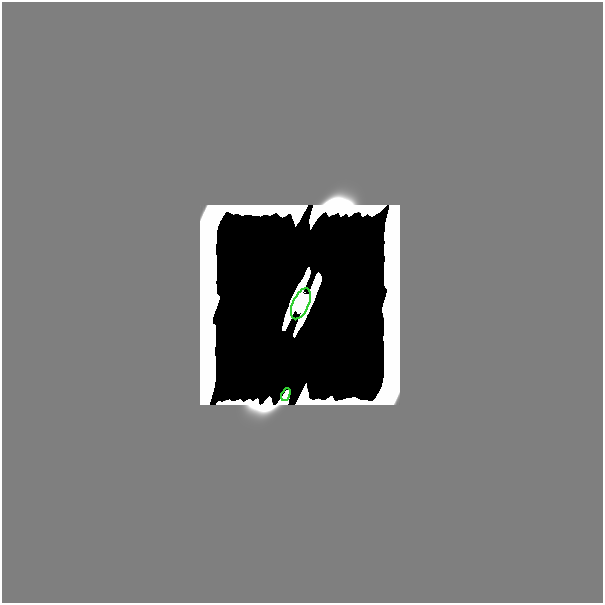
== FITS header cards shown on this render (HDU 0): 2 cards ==
NAXIS1  =                  601
NAXIS2  =                  601

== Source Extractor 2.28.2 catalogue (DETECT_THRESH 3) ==
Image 601 x 601 px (HDU 0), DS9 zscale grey, 1 PNG px = 1 image px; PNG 605 x 605 px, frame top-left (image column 1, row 601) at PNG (2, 2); each listed source drawn as its Kron ellipse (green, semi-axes under 4 px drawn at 4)
Background 0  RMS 6.8e-38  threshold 2.03e-37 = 3 sigma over >= 5 px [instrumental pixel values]
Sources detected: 18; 16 with non-positive FLUX_AUTO (blend fragments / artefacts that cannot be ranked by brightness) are neither listed nor drawn; the other 2 listed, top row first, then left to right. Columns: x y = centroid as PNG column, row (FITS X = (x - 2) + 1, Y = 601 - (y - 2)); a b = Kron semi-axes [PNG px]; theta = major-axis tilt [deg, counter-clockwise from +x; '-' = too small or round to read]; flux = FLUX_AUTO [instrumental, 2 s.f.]
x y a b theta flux
301 304 16 8 67 8.4e+00
286 394 6 3 68 3.3e-13
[16 non-positive-flux detections neither listed nor drawn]